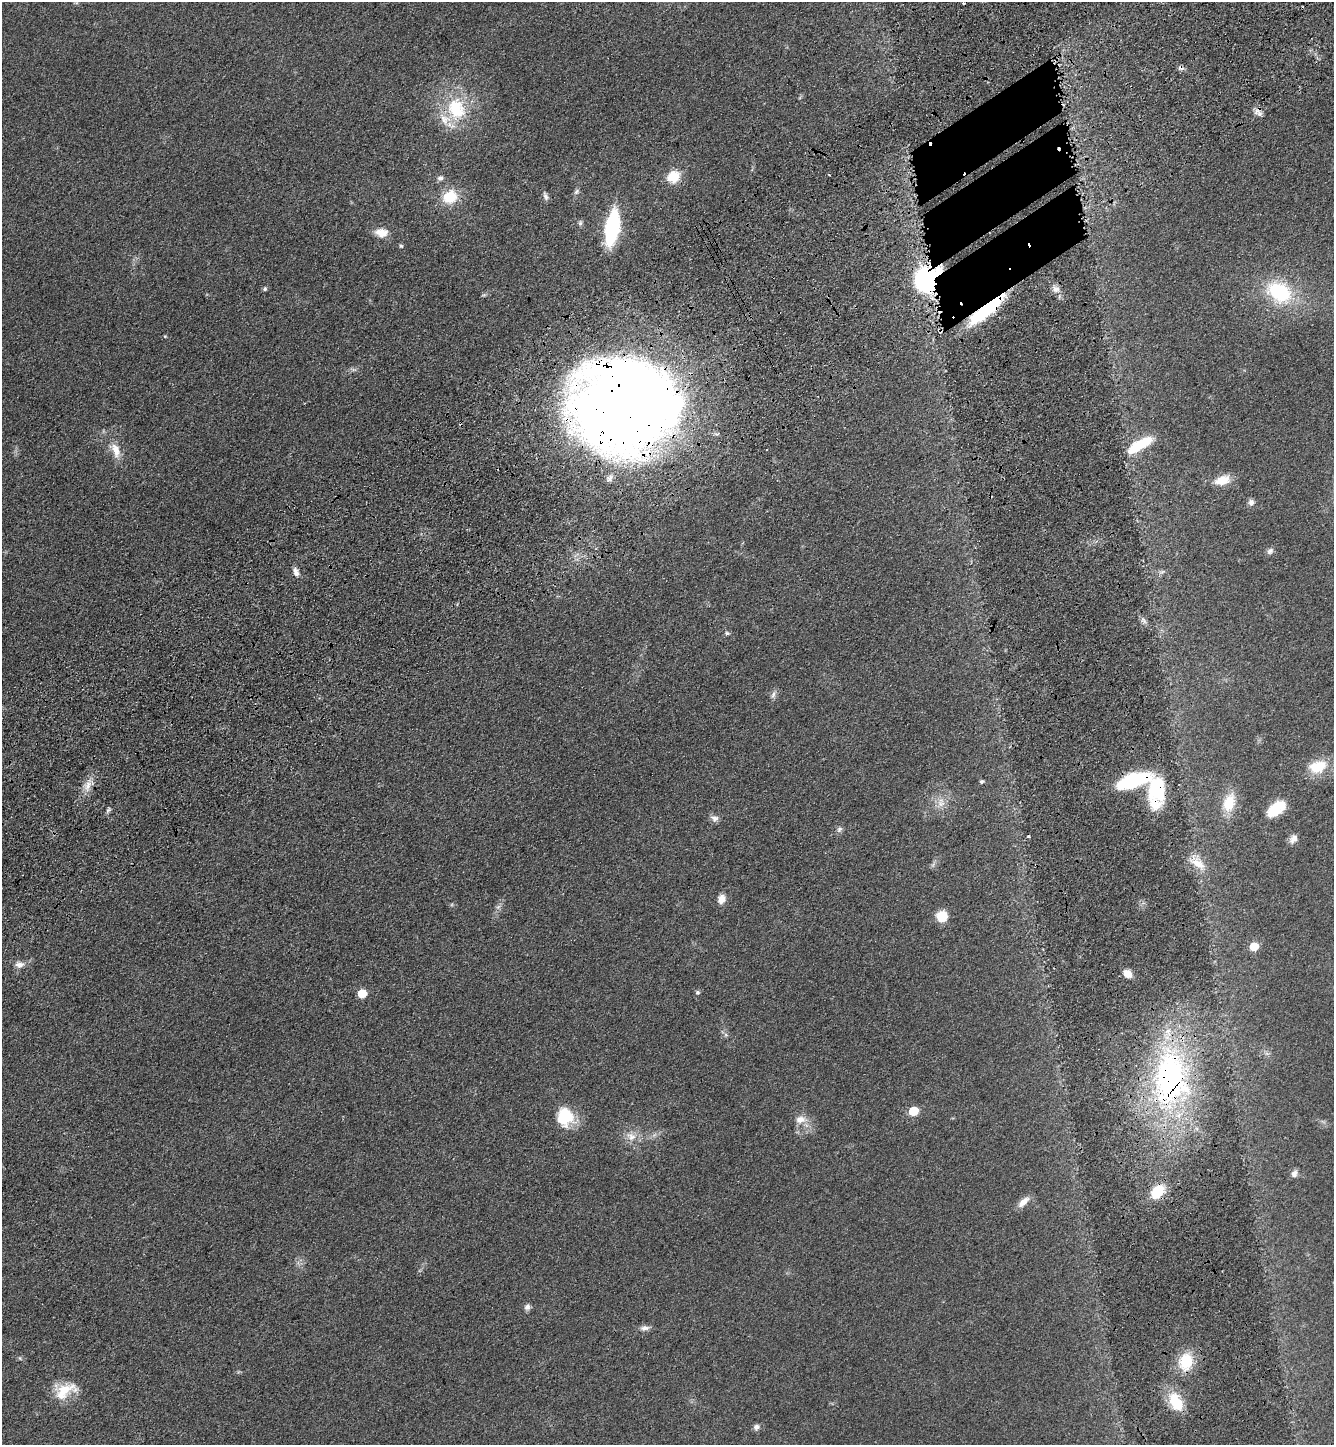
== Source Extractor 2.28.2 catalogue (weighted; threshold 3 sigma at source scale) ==
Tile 10 of 4 x 4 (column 2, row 3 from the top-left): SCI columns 1696-3027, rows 1549-2991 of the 5920 x 5981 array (HDU 1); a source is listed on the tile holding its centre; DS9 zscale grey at full resolution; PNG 1336 x 1447 px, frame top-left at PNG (2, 2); no overlay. Shown black and unused: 2% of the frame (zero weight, under 3 of 4 exposures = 6% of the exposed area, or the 3 px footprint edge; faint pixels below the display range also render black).
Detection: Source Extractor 2.28.2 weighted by HDU 2 'WHT'; one run over the whole footprint, this tile lists its part. Background 0.0839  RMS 0.0066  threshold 0.0297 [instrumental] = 3 sigma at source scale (4.5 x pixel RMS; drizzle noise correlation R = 1.50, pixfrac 1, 0.05/0.05 arcsec/px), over >= 5 px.
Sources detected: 74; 1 inside a brighter object's white glare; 2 cosmic-ray / hot-pixel residue — not listed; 2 inside a brighter listed object's ellipse — not listed separately; the other 69 listed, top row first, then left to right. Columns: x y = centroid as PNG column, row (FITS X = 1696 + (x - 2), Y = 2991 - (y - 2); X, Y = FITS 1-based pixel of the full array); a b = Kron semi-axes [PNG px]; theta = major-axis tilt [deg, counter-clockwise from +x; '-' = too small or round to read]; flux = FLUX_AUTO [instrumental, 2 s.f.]
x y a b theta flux
456 109 33 26 -74 39
1257 111 12 7 50 3.6
673 177 15 13 38 13
440 178 8 7 - 2.2
576 192 7 6 - 1.6
545 196 12 6 -67 2.2
450 197 16 13 27 20
580 223 8 6 77 1.4
612 227 22 9 81 110
381 233 17 11 -4 7.5
401 246 6 4 -60 0.91
926 279 24 21 70 91
265 289 6 5 - 1.1
1056 289 12 9 -42 4
1279 292 31 23 -35 50
987 309 46 10 40 54
165 336 4 3 - 0.61
353 370 9 4 -9 1.6
622 406 75 64 -13 1300
1140 445 31 10 30 24
115 450 23 11 -66 9.8
767 450 2 2 - 0.62
609 478 10 6 59 2.7
1222 480 16 10 16 12
1251 502 8 7 - 2.6
1270 551 10 7 45 2.1
1162 571 9 4 9 1.4
296 572 12 6 -73 3.5
1143 620 11 5 -45 2.1
727 633 7 5 -2 1.3
773 695 11 5 73 2.4
1318 767 23 14 17 18
981 781 5 4 - 1.3
1133 781 36 13 17 53
88 785 20 9 74 7.4
1156 790 34 17 86 45
941 803 14 10 84 6.5
1229 803 26 16 73 17
1276 809 22 12 37 18
108 810 8 4 37 1.3
714 818 10 8 -26 3.1
839 829 9 7 53 2
1029 836 3 3 - 0.67
1293 839 12 9 54 3.9
1197 862 26 13 -45 12
721 899 10 8 73 5.6
498 907 7 5 44 1.7
942 916 9 9 - 17
1254 946 6 5 - 20
19 964 13 9 0 4.5
1127 974 8 7 - 7.1
697 992 6 5 - 1.3
362 993 6 5 - 20
726 1035 6 5 - 1.3
1170 1079 79 46 90 170
913 1111 6 5 - 28
565 1117 20 18 -73 26
800 1119 13 9 12 6.7
631 1136 15 12 -32 7.3
1294 1173 10 7 59 2.9
1157 1191 16 11 49 17
1023 1202 17 7 43 5.8
527 1307 8 7 - 2.4
645 1328 13 7 7 3.1
20 1358 6 3 -71 0.73
1186 1362 18 14 79 22
65 1390 30 17 20 18
1176 1402 25 15 -62 18
756 1427 8 7 - 2.6
Overlapping masked pixels (flux is a lower limit): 8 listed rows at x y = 1257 111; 926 279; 987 309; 622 406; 1133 781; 1156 790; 1170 1079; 1157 1191